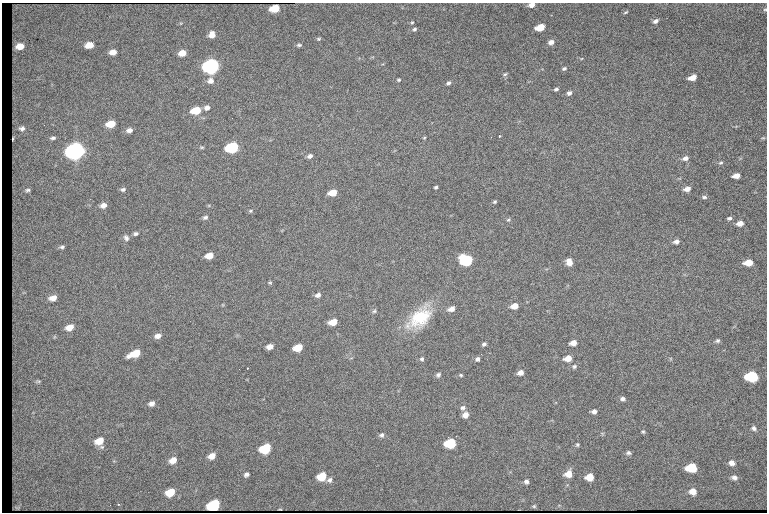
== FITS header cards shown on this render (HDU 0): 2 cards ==
NAXIS1  =                  765 /fastest changing axis
NAXIS2  =                  510 /next to fastest changing axis

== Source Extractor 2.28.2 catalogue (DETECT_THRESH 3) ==
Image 765 x 510 px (HDU 0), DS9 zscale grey, 1 PNG px = 1 image px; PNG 769 x 514 px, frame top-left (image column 1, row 510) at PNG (2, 3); no overlay
Background 1390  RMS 23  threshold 68.4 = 3 sigma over >= 5 px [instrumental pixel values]
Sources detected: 121; all 121 listed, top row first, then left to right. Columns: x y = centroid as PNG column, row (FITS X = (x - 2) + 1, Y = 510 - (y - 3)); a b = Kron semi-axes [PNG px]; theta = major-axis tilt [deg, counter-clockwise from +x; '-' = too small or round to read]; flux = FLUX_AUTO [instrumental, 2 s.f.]
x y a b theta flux
531 5 6 4 12 9.4e+03
275 9 7 5 10 4.3e+04
765 10 5 3 - 1.5e+03
626 12 6 3 27 2.0e+03
655 21 7 5 31 5.4e+03
412 22 4 4 - 1.7e+03
540 27 7 5 18 3.4e+04
414 29 6 5 - 2.8e+03
212 35 7 6 - 1.2e+04
319 39 6 4 1 2.1e+03
551 42 6 5 - 8.2e+03
89 45 7 5 8 2.0e+04
299 45 7 4 6 2.7e+03
20 46 7 5 7 1.7e+04
113 52 6 5 - 1.1e+04
182 53 6 5 - 1.6e+04
211 66 8 6 11 7.7e+05
564 69 5 4 - 2.7e+03
505 74 7 4 20 2.4e+03
692 78 7 4 20 1.7e+04
399 80 4 3 - 2.0e+03
210 81 8 8 - 8.2e+03
448 83 6 4 38 3.5e+03
556 89 4 3 - 3.1e+03
569 93 6 5 - 5.1e+03
207 108 7 6 - 6.6e+03
196 110 7 5 10 4.1e+04
111 124 7 5 11 2.7e+04
22 128 7 6 - 4.7e+03
129 130 7 5 11 7.0e+03
499 136 3 2 - 1.6e+03
491 137 3 2 - 1.7e+03
53 138 7 4 5 3.4e+03
424 138 4 4 - 1.6e+03
763 138 6 3 17 1.8e+03
13 139 3 2 - 1.6e+03
201 147 6 4 -6 1.9e+03
232 148 8 6 13 1.7e+05
75 151 9 7 11 1.3e+06
310 156 6 5 - 5.2e+03
685 158 7 5 21 6.4e+03
721 163 6 5 - 2.3e+03
736 176 6 4 8 1.3e+04
436 187 4 3 - 2.3e+03
123 189 6 4 7 3.4e+03
687 189 6 5 - 9.4e+03
27 190 6 4 2 2.9e+03
333 193 7 5 14 2.3e+04
704 197 7 4 -14 3.1e+03
494 202 5 4 - 2.2e+03
103 205 7 5 20 8.3e+03
251 211 6 4 21 2.0e+03
205 217 6 4 22 3.5e+03
729 218 6 4 13 3.4e+03
508 220 5 5 - 2.2e+03
740 223 6 5 - 1.1e+04
136 234 5 4 - 3.2e+03
126 238 8 6 -64 4.6e+03
676 242 6 5 - 6.0e+03
62 247 6 4 7 3.2e+03
209 256 7 5 14 1.7e+04
466 260 8 6 -16 1.6e+05
569 262 7 6 - 1.2e+04
748 263 7 5 4 2.7e+04
270 283 5 4 - 1.8e+03
318 295 7 5 27 5.5e+03
53 298 8 5 16 1.1e+04
514 306 7 5 11 1.4e+04
451 309 8 5 21 8.8e+03
374 311 6 5 - 2.7e+03
420 318 33 19 42 7.3e+04
333 322 7 5 16 2.2e+04
70 327 8 6 24 1.5e+04
158 336 8 5 17 7.8e+03
717 341 6 5 - 3.2e+03
573 343 6 5 - 1.1e+04
484 344 4 4 - 3.4e+03
270 347 6 4 19 9.6e+03
298 348 7 5 18 3.1e+04
135 353 11 5 22 3.4e+04
568 358 7 5 13 1.6e+04
422 359 6 5 - 3.1e+03
477 359 6 5 - 4.2e+03
574 366 7 6 - 3.7e+03
247 368 2 2 - 8.0e+02
239 369 2 2 - 9.7e+02
520 373 6 5 - 9.0e+03
438 375 6 5 - 3.9e+03
461 375 5 4 - 2.0e+03
751 376 8 6 -2 1.4e+05
38 381 7 4 8 2.0e+03
623 399 6 5 - 4.6e+03
152 403 6 5 - 6.9e+03
463 408 7 6 - 4.7e+03
594 411 6 5 - 5.4e+03
465 415 6 6 - 1.1e+04
754 428 7 6 - 4.2e+03
643 432 5 5 - 2.1e+03
381 435 6 6 - 4.2e+03
99 441 9 7 25 2.0e+04
450 443 7 6 - 8.5e+04
577 445 6 5 - 2.3e+03
265 448 8 6 25 8.6e+04
628 453 6 5 - 3.5e+03
212 456 7 5 24 1.1e+04
173 460 8 6 29 1.3e+04
732 463 7 6 - 7.6e+03
691 468 8 6 -3 6.3e+04
246 474 5 4 - 4.4e+03
568 474 7 6 - 1.6e+04
322 476 7 6 - 3.6e+04
589 477 6 6 - 2.3e+04
734 477 6 5 - 5.6e+03
329 480 7 6 - 4.4e+03
526 481 5 5 - 4.2e+03
693 491 7 6 - 1.4e+04
170 492 8 6 29 3.1e+04
118 504 4 3 - 1.1e+03
110 505 2 2 - 8.6e+02
214 505 8 6 24 1.5e+05
534 506 5 5 - 1.3e+03
At the frame edge (FLAGS 8, measured only in part): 2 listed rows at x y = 531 5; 765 10